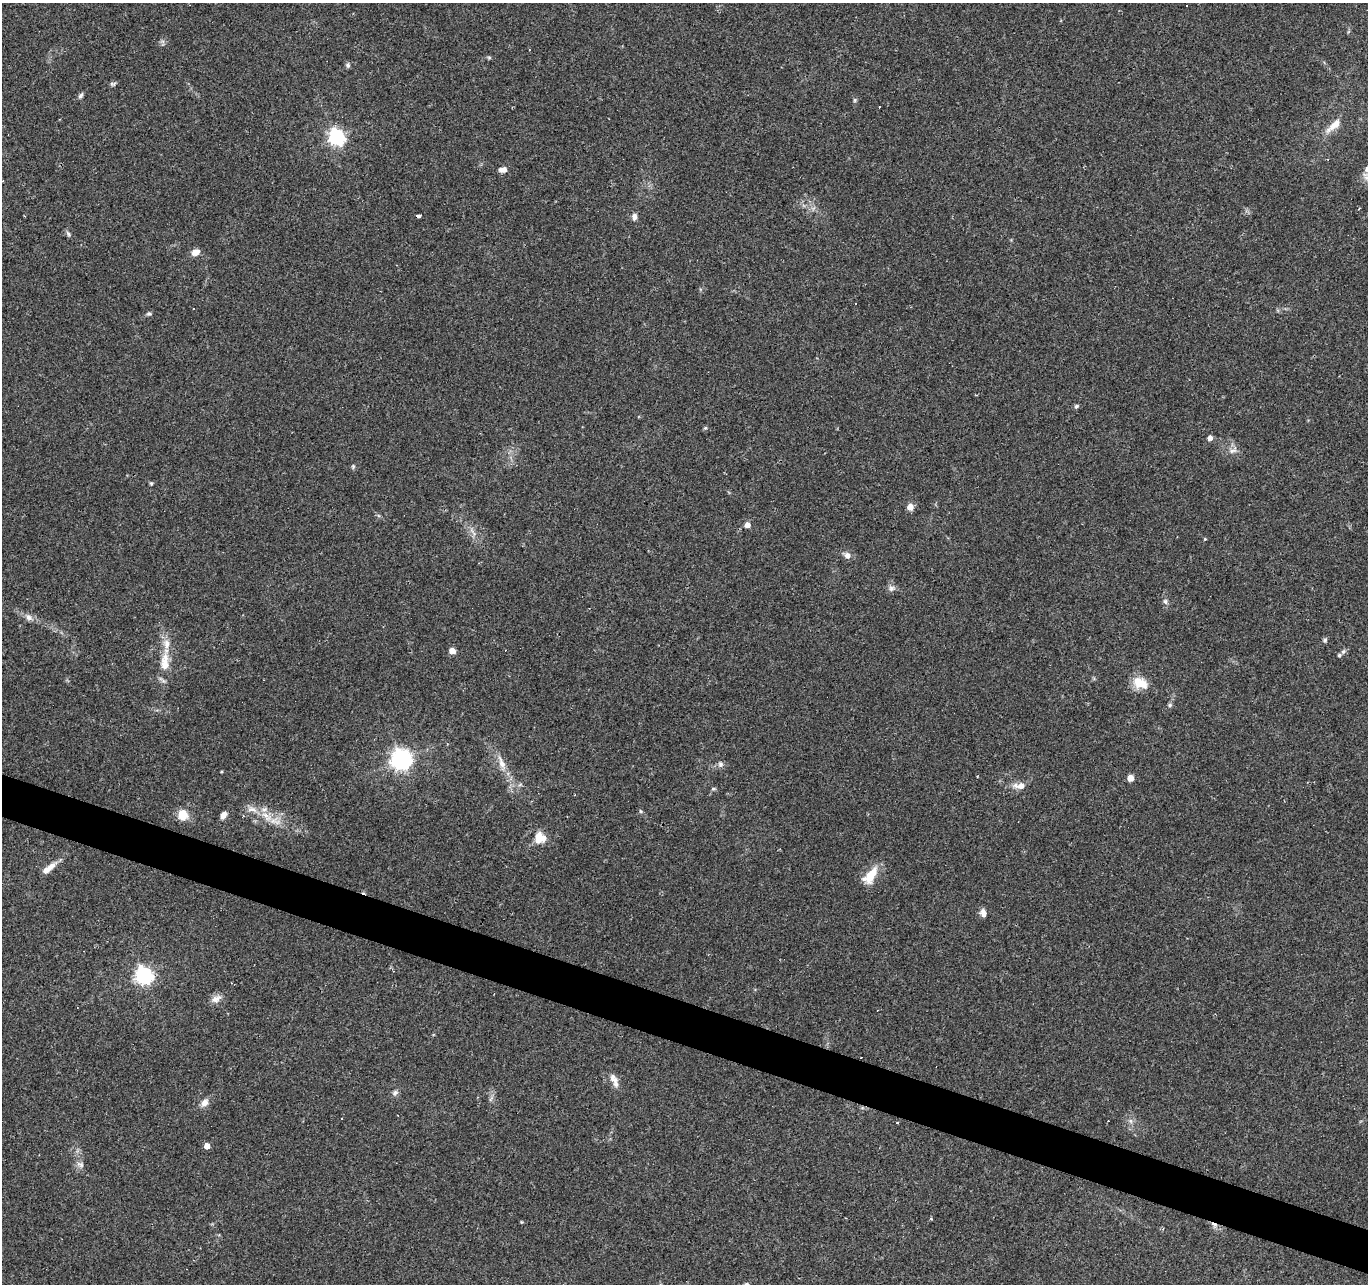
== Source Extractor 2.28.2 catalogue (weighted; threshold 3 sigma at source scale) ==
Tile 6 of 4 x 4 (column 2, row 2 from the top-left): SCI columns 1367-2732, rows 2775-4056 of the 5469 x 5613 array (HDU 1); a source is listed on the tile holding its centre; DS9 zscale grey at full resolution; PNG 1370 x 1286 px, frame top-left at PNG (2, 3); no overlay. Shown black and unused: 3% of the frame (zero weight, under 2 of 3 exposures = <1% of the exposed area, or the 3 px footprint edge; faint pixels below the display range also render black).
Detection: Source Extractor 2.28.2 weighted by HDU 2 'WHT'; one run over the whole footprint, this tile lists its part. Background 0.0249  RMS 0.0036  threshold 0.0161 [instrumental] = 3 sigma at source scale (4.5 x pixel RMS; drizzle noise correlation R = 1.50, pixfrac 1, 0.0396/0.0396 arcsec/px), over >= 5 px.
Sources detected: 78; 15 cosmic-ray / hot-pixel residue — not listed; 6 inside a brighter listed object's ellipse — not listed separately; the other 57 listed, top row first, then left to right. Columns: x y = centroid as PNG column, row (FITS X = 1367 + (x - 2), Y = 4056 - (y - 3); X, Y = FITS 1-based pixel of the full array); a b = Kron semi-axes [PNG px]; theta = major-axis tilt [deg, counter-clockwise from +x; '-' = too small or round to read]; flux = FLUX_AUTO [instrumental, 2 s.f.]
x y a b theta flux
489 57 6 4 -1 0.5
348 65 7 5 81 0.77
113 84 7 5 1 0.72
81 96 8 5 58 0.86
855 100 5 5 - 0.52
1333 126 25 8 40 4.2
337 137 7 6 - 110
503 170 10 6 5 2
418 216 4 3 - 2.1
634 216 9 6 85 1.4
68 234 9 5 -58 0.76
195 252 8 7 - 3
149 314 6 5 - 0.63
1076 406 6 5 - 0.68
705 428 5 4 - 0.47
1210 438 5 4 - 2.1
1233 450 14 6 25 1.7
353 466 6 5 - 0.55
151 483 5 4 - 0.45
910 507 6 6 - 2.9
747 525 5 4 - 3.3
1205 539 4 3 - 0.31
847 555 10 7 -34 1.9
891 588 9 9 - 1.4
1165 601 7 6 - 0.98
29 617 11 8 -44 1.8
1325 640 6 6 - 0.7
452 651 5 4 - 4.6
1343 651 7 5 68 0.79
165 661 36 12 86 8.3
1140 683 19 12 -24 6.5
1170 705 6 5 - 0.65
402 759 7 7 - 210
502 763 23 8 -70 4.2
720 764 8 7 - 1.1
1130 778 5 5 - 6
1020 786 13 7 1 3.6
713 789 6 4 0 0.55
640 811 6 3 -70 0.41
183 815 12 10 -66 5.4
223 815 8 5 56 2
265 815 19 8 -32 4.9
538 838 15 10 84 4.4
51 866 18 7 39 2.9
870 875 23 11 53 7.6
983 913 9 6 -72 2.1
144 975 7 6 - 130
216 999 15 9 26 2.5
614 1080 20 8 -67 2.7
395 1093 8 7 - 1
205 1103 11 8 58 2.3
1130 1121 7 6 - 1
897 1123 3 3 - 0.71
207 1146 4 4 - 3.4
81 1165 7 6 - 1.1
931 1218 4 3 - 0.37
1214 1225 11 6 -40 1.7
Overlapping masked pixels (flux is a lower limit): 2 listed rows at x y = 418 216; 1214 1225